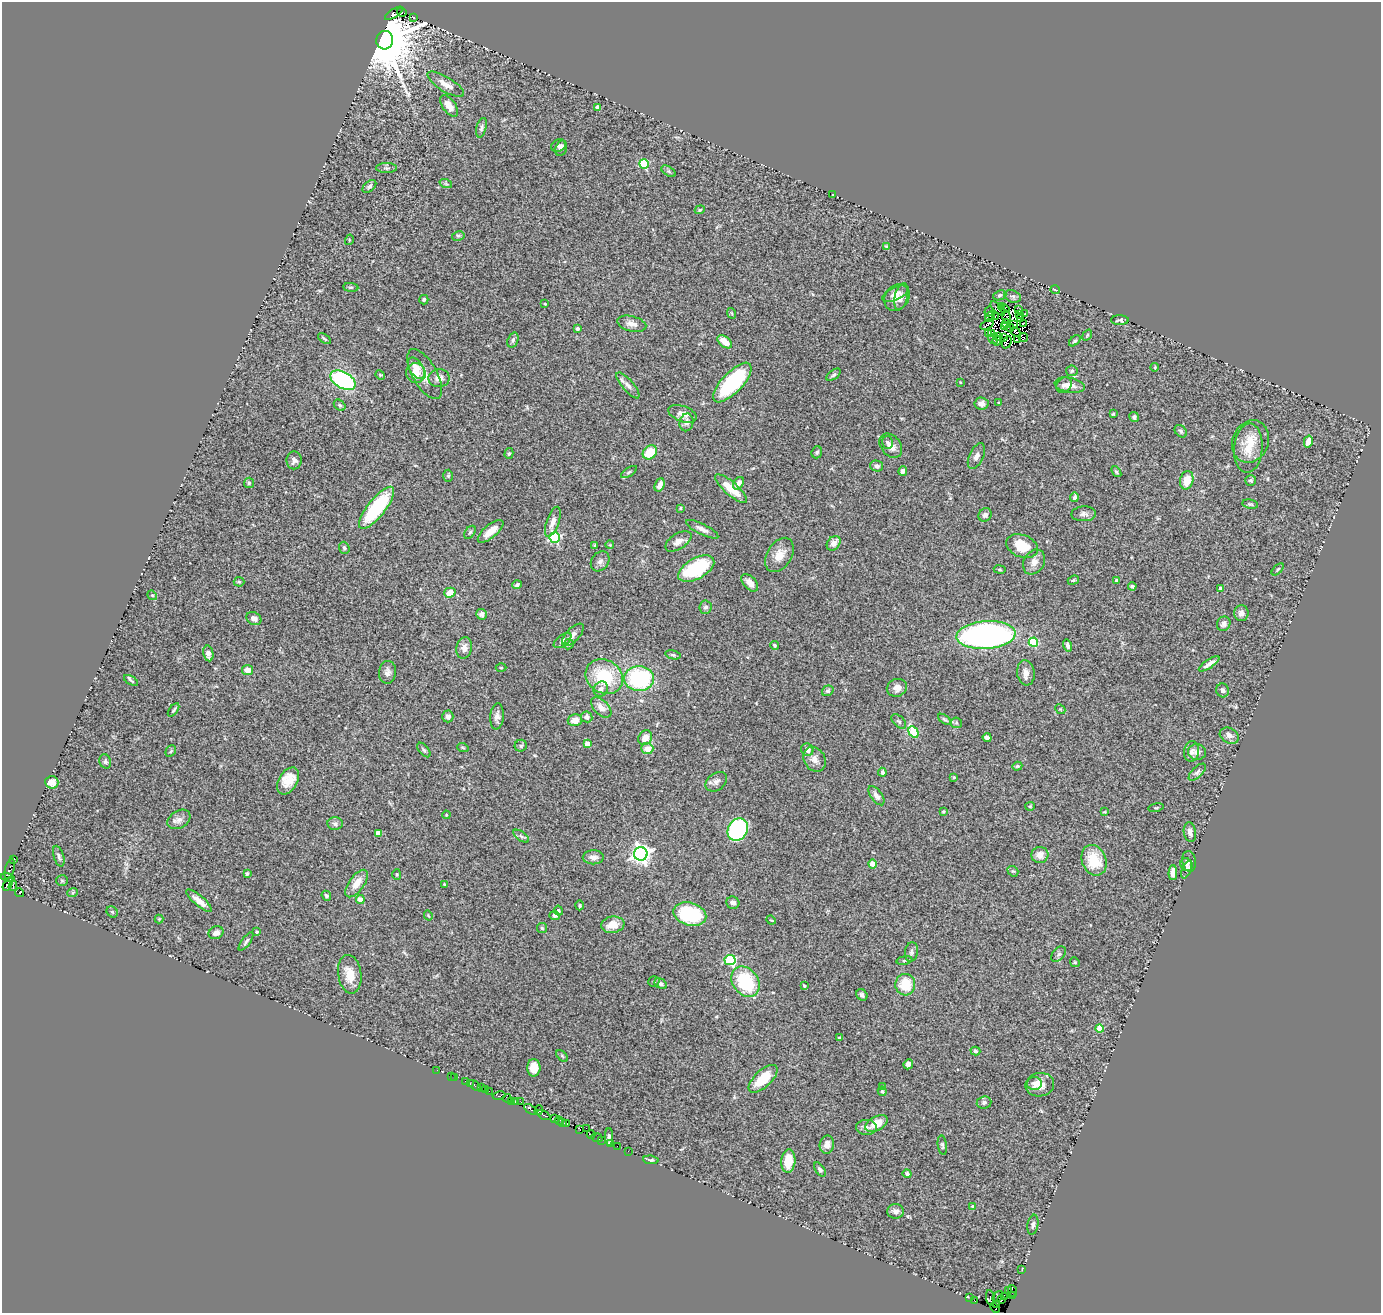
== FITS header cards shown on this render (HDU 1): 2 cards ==
NAXIS1  =                 1379
NAXIS2  =                 1311

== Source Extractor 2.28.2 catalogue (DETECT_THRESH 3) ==
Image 1379 x 1311 px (HDU 1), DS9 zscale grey, 1 PNG px = 1 image px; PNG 1383 x 1315 px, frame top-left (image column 1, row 1311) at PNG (2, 2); each listed source drawn as its Kron ellipse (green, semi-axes under 4 px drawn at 4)
Background 1.03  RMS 0.1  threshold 0.311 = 3 sigma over >= 5 px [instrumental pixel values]
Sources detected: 342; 14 with non-positive FLUX_AUTO (blend fragments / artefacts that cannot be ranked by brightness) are neither listed nor drawn; the other 328 listed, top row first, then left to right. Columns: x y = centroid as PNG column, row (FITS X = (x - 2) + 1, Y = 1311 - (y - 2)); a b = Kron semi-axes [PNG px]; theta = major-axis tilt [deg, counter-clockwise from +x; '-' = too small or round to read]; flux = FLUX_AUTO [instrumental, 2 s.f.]
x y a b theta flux
402 12 5 3 - 250
394 13 10 4 32 590
413 17 2 2 - 5
385 40 9 8 - 76000
446 84 21 7 -31 60
449 106 12 6 -55 75
598 107 4 4 - 60
481 128 10 5 75 17
558 146 7 6 - 18
561 148 8 5 70 23
644 164 5 4 - 400
387 168 10 5 0 16
668 171 8 4 -31 14
446 184 6 4 -19 11
369 186 8 5 40 16
832 195 3 2 - 4.6
700 210 5 4 - 8.8
458 236 6 4 11 12
349 240 5 3 - 6.4
886 246 4 4 - 12
351 287 7 4 -7 11
1055 290 5 3 - 5.5
895 293 14 6 27 40
1000 295 7 5 23 13
901 296 14 6 77 32
1012 296 9 6 -20 19
897 297 14 11 52 51
424 300 5 4 - 13
545 304 3 2 - 5.7
1001 306 3 2 - 46
998 309 9 3 -44 12
1005 309 4 3 - 0.72
1018 310 2 2 - 14
989 311 5 2 - 60
731 313 5 3 - 6.8
1025 314 2 2 - 5.6
1019 315 2 2 - 13
990 316 5 3 - 13
995 316 3 2 - 0.45
1006 317 6 2 -83 8.2
1020 319 4 2 - 6.6
1120 320 9 5 -2 14
1006 323 4 2 - 20
1023 323 3 2 - 18
632 324 15 7 -13 44
987 324 7 2 30 9
1014 325 4 2 - 7.5
1005 326 4 2 - 13
1010 328 4 2 - 10
577 329 4 3 - 16
1015 332 5 4 - 2.8
988 333 3 2 - 8.7
992 334 2 2 - 1.9
1087 335 6 3 54 7.2
998 337 2 2 - 1.6
1023 337 5 4 - 28
1004 338 3 2 - 8.9
324 339 7 2 -37 9.1
993 339 5 2 - 13
1017 339 2 2 - 5.8
513 340 8 5 70 17
997 341 5 2 - 12
1075 341 7 4 44 13
725 342 8 5 -38 83
1007 342 6 2 63 5.8
1155 367 4 3 - 6.4
416 368 12 6 -58 70
1072 371 5 5 - 12
416 373 10 9 - 75
425 374 28 12 -60 110
380 375 5 4 - 7.4
834 375 8 4 38 14
439 378 10 9 - 54
343 380 14 8 -29 1000
732 382 25 10 46 620
960 382 3 3 - 5.8
628 385 16 5 -50 34
1064 385 8 6 46 23
1070 385 15 7 -10 49
999 402 3 3 - 8.4
981 403 7 6 - 30
340 405 6 4 -40 13
683 414 15 8 -20 48
1113 414 4 4 - 8.1
1134 417 5 4 - 18
686 422 9 7 79 40
1181 431 7 5 -44 15
1251 441 22 18 67 150
1308 441 6 4 75 60
888 443 6 5 - 17
891 446 13 9 -51 53
1248 448 25 14 85 140
650 452 8 6 46 170
817 452 6 5 - 12
509 453 5 4 - 9.8
976 456 14 7 64 33
294 460 9 7 89 32
877 466 6 5 - 20
903 471 5 4 - 19
629 472 9 4 32 13
1116 472 6 4 -51 11
448 476 6 5 - 11
1187 480 9 6 77 98
1251 480 5 5 - 13
249 483 5 5 - 10
738 483 7 4 57 35
660 485 7 5 68 42
731 489 20 6 -41 160
1074 497 4 3 - 18
1250 504 8 4 -9 11
377 508 26 9 51 570
680 508 3 3 - 7.3
1084 514 12 7 2 30
985 515 7 6 - 24
553 522 16 6 71 47
702 529 18 5 -26 39
491 531 16 6 40 83
470 532 7 4 54 13
555 537 5 5 - 750
678 541 14 7 32 54
834 543 8 6 50 52
595 545 3 2 - 7
610 545 4 3 - 5.3
1022 546 16 11 -20 180
344 548 6 5 - 16
779 555 19 12 58 91
600 561 11 8 53 27
1034 562 13 10 59 53
696 569 20 10 29 450
1000 569 6 3 -9 7.9
1278 569 7 4 46 9.5
1073 580 6 4 21 10
1116 581 4 3 - 16
239 582 5 5 - 9.8
750 583 10 6 -47 62
517 585 5 4 - 15
1132 586 4 3 - 11
1220 588 4 3 - 27
450 593 5 5 - 81
152 595 5 4 - 8.6
706 607 7 6 - 19
1241 613 8 7 - 30
481 614 5 5 - 23
254 619 8 6 -30 35
1224 624 7 6 - 28
573 635 14 6 46 36
986 635 29 14 4 2800
563 641 10 5 37 24
1033 642 5 4 - 390
569 644 5 5 - 16
774 645 4 4 - 11
1068 645 6 4 -73 19
464 648 11 7 78 41
208 653 8 5 -79 38
673 655 7 4 -13 12
1209 664 12 3 34 36
501 668 5 3 - 6.8
248 670 5 5 - 65
387 672 11 8 83 35
1026 673 12 8 -82 50
604 677 19 16 -32 380
639 678 15 12 -4 730
131 680 8 3 -32 10
897 688 10 8 22 50
601 689 8 7 - 32
1223 690 7 6 - 21
828 691 6 5 - 13
601 708 12 7 -45 60
1060 709 5 4 - 8.4
174 710 8 4 53 12
448 716 6 5 - 24
497 716 13 6 85 36
587 717 6 5 - 29
945 719 7 3 -35 11
575 720 7 6 - 67
899 721 9 5 -43 15
956 723 6 5 - 12
914 732 6 4 -60 260
1229 736 10 7 -29 34
645 738 8 6 55 55
987 738 5 4 - 33
588 744 4 4 - 89
521 746 6 6 - 13
463 748 6 3 -20 6.6
647 748 6 5 - 72
424 750 8 4 -50 14
807 750 6 6 - 42
171 751 6 5 - 10
1192 751 10 7 79 33
1197 752 9 8 - 43
815 759 13 10 -57 47
105 761 7 5 -70 16
1017 766 5 4 - 8.4
882 772 4 4 - 18
1197 772 11 5 45 19
954 777 4 3 - 6.5
288 781 15 9 58 110
52 782 6 6 - 56
716 782 12 8 37 32
876 796 11 5 -53 36
1030 806 5 4 - 7.4
1156 808 8 3 11 8
943 811 4 3 - 7.8
1104 812 4 3 - 6.6
446 815 4 3 - 5.7
179 819 12 8 31 36
335 824 7 6 - 23
738 830 12 9 61 820
1190 832 10 6 -81 31
378 833 4 4 - 99
521 836 9 4 -35 16
641 854 7 7 - 3600
1040 855 8 8 - 57
59 856 11 5 -73 20
593 857 10 7 -1 39
13 859 2 2 - 18
1094 860 16 12 -68 220
1189 861 10 7 -81 22
873 864 4 4 - 93
1186 865 7 6 - 15
10 869 10 4 75 260
1187 870 9 4 68 16
1013 871 6 5 - 9
1173 873 7 4 89 39
247 874 3 3 - 13
397 875 5 4 - 7.5
8 878 7 4 -15 550
62 881 6 5 - 9.1
8 884 7 3 64 380
357 884 16 7 54 85
444 884 3 3 - 6.2
13 886 5 3 - 390
73 892 5 3 - 7
20 893 4 3 - 600
326 896 5 4 - 12
360 900 4 4 - 82
199 901 16 5 -40 59
733 903 6 6 - 31
580 905 5 4 - 10
558 911 5 4 - 13
112 912 6 5 - 9.4
690 914 17 11 -15 510
428 915 5 3 - 6
555 915 5 4 - 20
159 919 4 4 - 5.7
771 920 5 3 - 5.8
613 925 12 8 8 96
542 928 5 5 - 11
257 932 4 3 - 15
216 933 8 6 23 43
246 941 11 4 54 16
911 952 10 6 82 20
1059 954 9 5 48 20
730 960 5 5 - 550
904 960 8 4 9 13
1075 962 5 4 - 8.4
350 974 19 11 -82 110
654 981 5 5 - 11
746 982 16 12 -53 420
661 984 7 4 -31 17
905 985 11 10 - 180
804 986 3 3 - 7.4
862 995 6 5 - 20
1100 1029 4 4 - 150
840 1038 3 3 - 12
975 1051 5 4 - 13
562 1056 7 4 -46 10
908 1064 5 4 - 27
534 1068 9 6 90 92
437 1070 2 2 - 22
451 1076 2 2 - 9.9
454 1077 3 3 - 8.8
763 1079 18 8 43 170
465 1081 3 2 - 17
1034 1083 7 6 - 23
470 1084 3 2 - 65
475 1085 6 3 -41 52
1040 1085 14 11 10 83
883 1087 4 3 - 7.1
482 1088 2 2 - 12
486 1090 3 2 - 37
489 1091 2 2 - 73
882 1091 5 4 - 9.8
499 1096 7 3 11 580
507 1098 4 3 - 170
512 1101 3 3 - 98
515 1102 4 2 - 97
521 1102 2 2 - 81
984 1102 7 6 - 17
531 1109 7 3 -35 340
539 1110 4 3 - 110
544 1115 7 3 -28 230
555 1118 3 2 - 98
559 1121 4 3 - 160
563 1123 3 3 - 53
876 1123 12 7 28 120
567 1124 3 3 - 69
866 1127 10 7 0 29
586 1128 2 2 - 74
580 1129 4 3 - 120
591 1135 4 3 - 94
609 1137 9 3 90 22
597 1138 6 3 -25 160
601 1140 3 2 - 54
611 1144 3 2 - 23
827 1145 9 7 79 39
942 1145 10 4 -82 13
617 1146 2 2 - 56
628 1151 2 2 - 30
651 1160 8 4 -6 14
788 1161 12 7 85 140
820 1170 8 4 -54 17
907 1174 4 4 - 20
972 1206 3 2 - 6.5
895 1211 8 7 - 30
1033 1225 10 5 80 22
1022 1270 2 2 - 29
1008 1291 3 2 - 20
1013 1291 6 2 -72 140
1012 1295 3 2 - 10
1004 1296 4 3 - 130
998 1297 6 4 52 140
970 1298 4 2 - 20
990 1298 7 3 -81 200
1002 1300 3 2 - 76
975 1301 4 2 - 25
996 1304 3 3 - 34
995 1308 5 3 - 120
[14 non-positive-flux detections neither listed nor drawn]